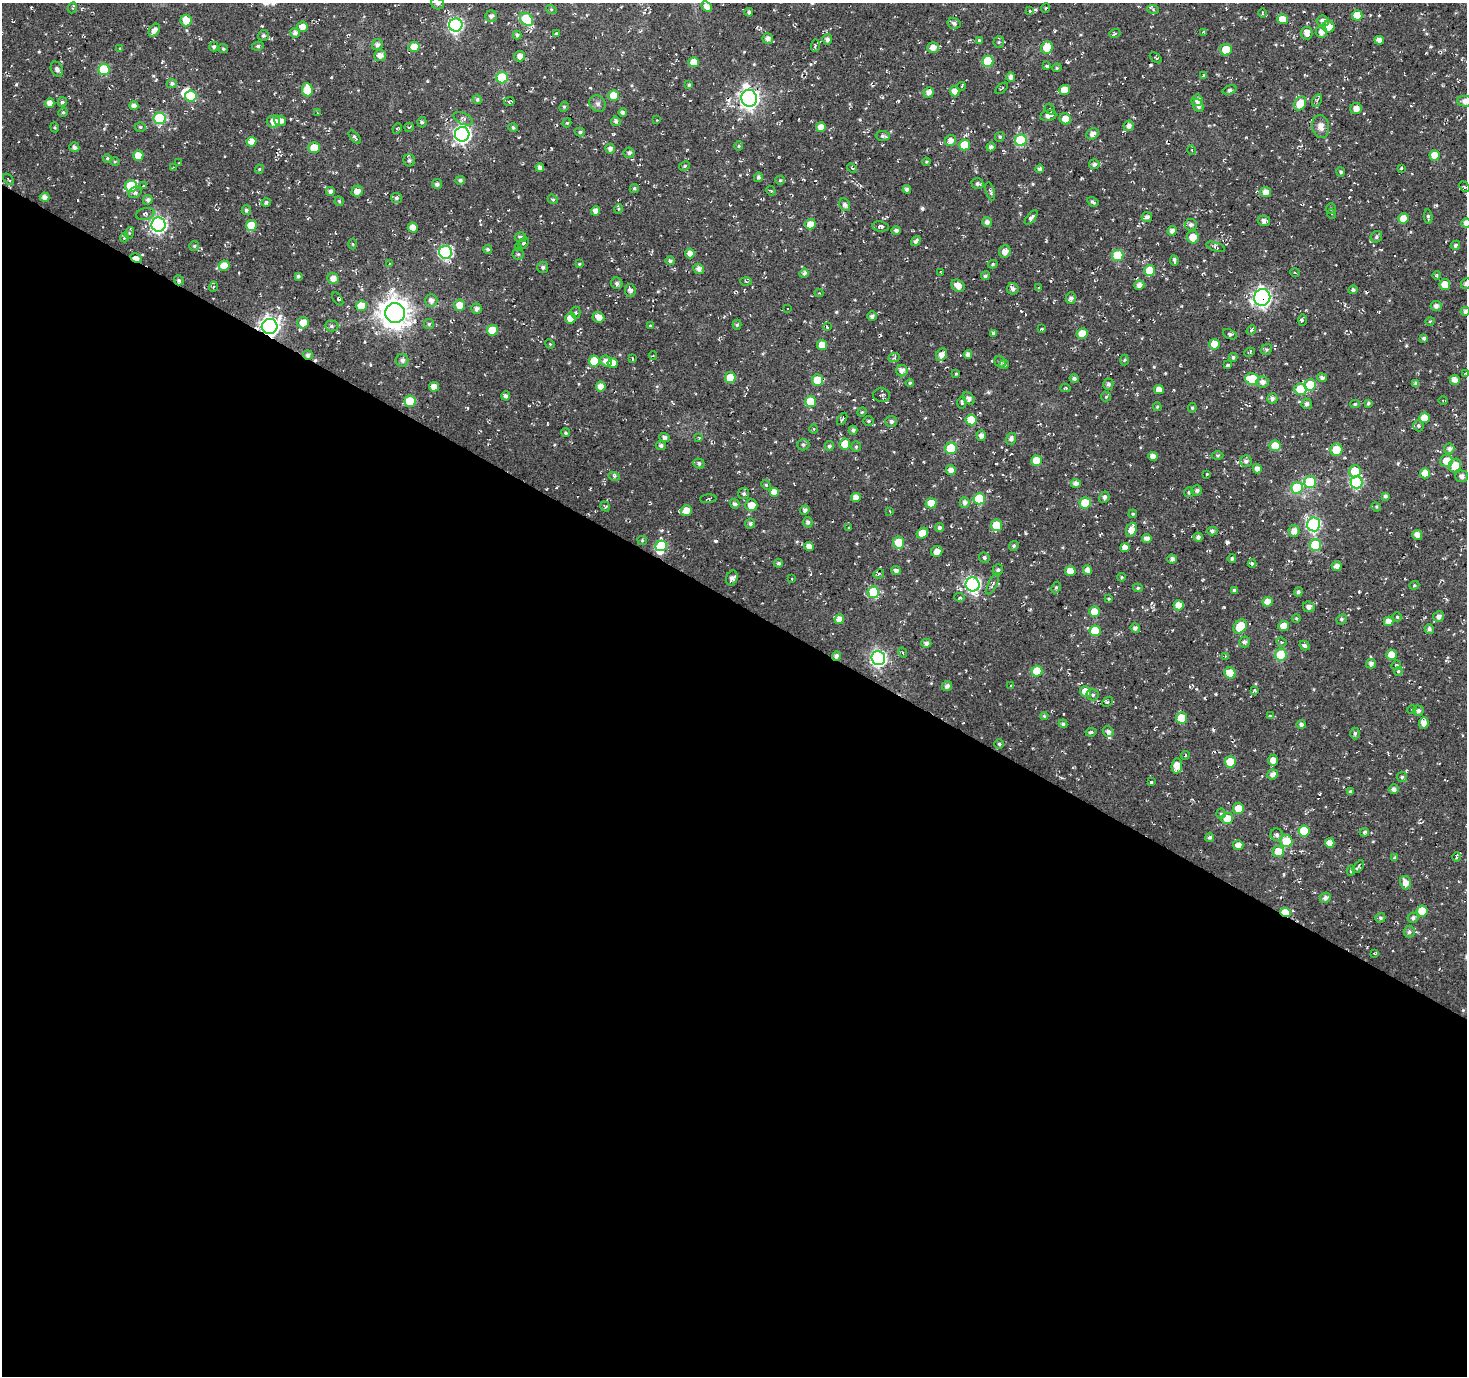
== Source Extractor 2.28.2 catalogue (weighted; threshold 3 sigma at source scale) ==
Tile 14 of 4 x 4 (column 2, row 4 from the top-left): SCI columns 1469-2933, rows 255-1628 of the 5863 x 5936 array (HDU 1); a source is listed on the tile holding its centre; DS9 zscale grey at full resolution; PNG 1469 x 1378 px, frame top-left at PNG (2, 3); each listed source drawn as its Kron ellipse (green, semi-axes under 4 px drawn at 4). Shown black and unused: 56% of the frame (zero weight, under 2 of 3 exposures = <1% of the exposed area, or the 3 px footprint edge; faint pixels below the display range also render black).
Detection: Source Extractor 2.28.2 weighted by HDU 2 'WHT'; one run over the whole footprint, this tile lists its part. Background -0.00386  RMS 0.0082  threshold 0.037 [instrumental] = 3 sigma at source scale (4.5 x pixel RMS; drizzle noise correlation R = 1.50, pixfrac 1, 0.0396/0.0396 arcsec/px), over >= 5 px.
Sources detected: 591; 2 inside a brighter object's white glare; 18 cosmic-ray / hot-pixel residue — neither listed nor drawn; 2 inside a brighter listed object's ellipse — not listed separately; of the other 569, all 500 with FLUX_AUTO >= 0.757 (the completeness limit of this list) listed and drawn (69 fainter detections not listed), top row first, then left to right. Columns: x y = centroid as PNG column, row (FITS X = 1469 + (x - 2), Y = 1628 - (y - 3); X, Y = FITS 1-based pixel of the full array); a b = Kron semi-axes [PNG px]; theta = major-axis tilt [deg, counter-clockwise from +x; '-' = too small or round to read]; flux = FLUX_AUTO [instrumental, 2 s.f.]
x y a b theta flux
437 3 7 6 - 2.6
706 6 6 4 -44 4.6
72 8 6 3 66 1.2
1045 8 5 3 - 0.78
551 9 5 3 - 0.8
1153 9 6 4 -20 1.2
1030 11 3 3 - 0.97
749 12 4 3 - 1.8
1262 13 4 3 - 0.93
1357 15 5 5 - 15
491 16 6 5 - 3
527 19 7 5 -43 59
1282 19 5 5 - 9.2
186 20 6 5 - 12
1323 21 6 5 - 3.8
954 23 6 5 - 2.7
456 25 7 6 - 150
302 27 5 5 - 7
1329 27 6 6 - 9.3
154 30 7 5 57 4.4
1321 32 6 5 - 5
295 33 5 4 - 3.4
1115 33 5 3 - 0.88
1204 33 4 2 - 0.97
1307 33 6 6 - 4.5
556 34 4 3 - 1
517 35 4 4 - 1.8
263 36 6 5 - 1.8
768 39 5 5 - 3.8
827 39 5 5 - 2.8
979 40 3 3 - 1.2
1379 40 5 4 - 5.3
999 42 6 5 - 1.4
377 45 5 5 - 3.2
815 45 6 3 88 1.3
258 46 5 4 - 1.4
214 47 5 4 - 1.8
414 47 5 5 - 12
933 48 5 5 - 6.4
1047 48 6 5 - 21
120 49 4 4 - 1.1
223 49 4 4 - 1.2
1226 50 6 5 - 18
380 56 6 5 - 5
520 56 5 5 - 4.8
1156 58 7 3 -42 0.93
988 61 5 5 - 33
693 62 5 5 - 9.4
1047 66 4 3 - 1.3
1057 68 5 4 - 1.1
57 69 8 5 -62 2.7
104 69 5 5 - 36
1204 75 4 4 - 1.2
1011 77 4 4 - 3.3
502 78 6 6 - 50
172 84 5 4 - 2.1
689 85 4 4 - 1.3
962 86 4 3 - 0.76
1002 88 7 2 39 0.84
307 90 7 5 -85 20
1064 90 5 5 - 12
1230 90 7 4 18 1.8
955 91 5 5 - 5.7
929 92 5 5 - 4.5
614 95 5 5 - 15
191 96 5 5 - 29
749 98 9 7 -80 400
477 99 5 4 - 1.7
1197 100 6 5 - 3.9
1317 100 7 4 63 1.3
509 101 5 2 - 1.3
1465 101 8 5 -2 5.4
62 102 5 4 - 1.7
50 103 5 4 - 5.2
598 104 8 7 - 2.7
1300 104 7 5 58 17
134 106 4 4 - 4
1198 106 7 5 -65 3.5
564 107 5 4 - 1.2
1050 109 6 4 -50 1.2
1356 109 6 5 - 4.6
63 112 5 4 - 1.1
623 112 4 4 - 2.5
318 113 3 3 - 0.96
1048 116 8 5 10 4.8
160 118 6 6 - 62
463 119 10 5 -25 2.3
1065 119 6 5 - 8.7
656 120 3 2 - 0.84
273 121 7 6 - 6.2
280 121 6 5 - 4.8
616 121 5 4 - 2.3
422 122 5 4 - 1.5
567 123 4 4 - 0.86
1129 126 5 5 - 3.9
1321 126 11 8 -79 5.4
55 127 5 2 - 0.78
140 127 5 4 - 1.3
409 127 5 2 - 0.81
513 127 4 4 - 1.9
821 127 5 4 - 7
397 128 5 4 - 1.1
580 132 5 4 - 1.5
462 134 7 7 - 250
1092 134 6 5 - 4.3
883 136 7 5 -3 2.1
355 137 8 3 -49 1.6
1000 137 5 4 - 1.1
1021 140 6 6 - 62
951 141 6 5 - 5.4
251 142 5 4 - 9.7
964 145 5 5 - 17
739 146 5 4 - 0.94
74 147 5 5 - 2.8
991 147 4 4 - 2.4
314 148 6 5 - 14
610 149 5 5 - 3.1
1192 150 5 4 - 1.2
629 153 5 5 - 2
1435 155 5 5 - 12
138 156 5 5 - 11
107 158 4 4 - 1.1
409 160 6 6 - 2
115 161 5 3 - 0.9
926 162 4 3 - 0.87
179 163 3 2 - 0.83
1094 164 5 5 - 2.5
685 166 6 4 28 1.2
173 167 3 2 - 0.88
540 167 4 4 - 2.9
852 168 5 3 - 1.1
1401 168 3 2 - 1
259 169 4 4 - 0.98
1040 169 4 4 - 3
1341 172 4 4 - 1.5
758 177 5 4 - 2.2
8 179 7 2 -47 0.93
460 180 5 4 - 1.9
780 180 5 4 - 1.1
437 184 5 5 - 2.2
977 184 6 5 - 2.2
131 186 6 6 - 43
143 186 3 3 - 1.1
1464 187 6 3 -48 1
634 188 5 4 - 1.4
907 189 4 4 - 2.7
330 191 4 4 - 3.1
357 191 6 5 - 4.6
771 191 5 4 - 1.1
990 191 9 4 -75 1.9
1266 192 5 5 - 6
135 193 7 5 30 2.4
45 197 5 4 - 3.9
396 198 5 5 - 1.8
553 199 5 4 - 1.3
148 200 5 4 - 2.6
339 201 5 4 - 1.2
1093 202 6 4 -31 1.8
266 203 4 4 - 1.8
845 205 6 5 - 2.4
618 209 5 3 - 0.9
1331 209 5 5 - 1.2
246 210 5 4 - 2.1
596 211 4 4 - 4.9
145 214 9 5 15 2.2
1332 214 5 3 - 0.81
1147 217 5 5 - 2.9
1428 217 7 3 -84 1.5
1031 218 8 4 50 2.3
1403 218 5 5 - 11
1264 221 6 5 - 3.9
987 222 5 5 - 3
1466 223 5 4 - 4.7
810 224 5 5 - 8.3
158 225 7 7 - 220
251 225 5 5 - 19
1191 225 6 5 - 2.9
881 226 8 5 -8 2
413 227 5 5 - 7.8
896 230 4 4 - 2.3
1172 231 5 4 - 3.4
129 233 6 4 72 1.1
520 237 6 5 - 1.9
1193 237 6 6 - 11
1376 237 6 5 - 1.7
124 238 5 3 - 0.85
916 241 5 4 - 2.3
523 243 6 4 60 1.8
352 244 5 3 - 0.86
1455 245 5 4 - 1.8
194 246 5 5 - 1.2
519 247 4 3 - 0.92
1216 247 10 3 -19 1.5
488 249 4 4 - 1.6
445 252 6 6 - 110
1005 252 6 5 - 5.6
690 253 5 5 - 4.5
518 254 5 5 - 1.4
1118 255 5 5 - 30
136 258 6 4 -31 6.1
1174 260 5 3 - 3.1
670 261 5 4 - 1.7
389 264 3 3 - 0.87
579 264 3 3 - 0.83
993 264 5 4 - 1.1
224 266 5 5 - 14
543 267 5 5 - 1.9
699 269 5 5 - 3.7
1150 270 5 5 - 18
941 272 3 2 - 0.88
804 273 4 4 - 3.8
1295 273 5 3 - 0.79
1437 275 4 4 - 1.3
298 276 4 4 - 1.5
985 276 4 4 - 1.6
333 279 6 5 - 5.1
179 280 5 4 - 1.7
746 281 5 4 - 1
617 283 6 5 - 2.5
1466 284 5 5 - 3.4
1139 285 5 4 - 4.1
1445 285 5 5 - 9.7
958 286 7 5 -35 5.9
213 287 5 3 - 0.83
1039 287 4 3 - 0.95
1013 289 6 5 - 2.8
1353 290 4 4 - 2.3
630 291 6 5 - 2.3
819 293 4 4 - 0.83
1262 297 8 8 - 270
1071 298 6 5 - 2.8
338 299 7 3 -55 1.3
431 300 6 6 - 4.2
459 305 6 5 - 8.5
361 306 5 5 - 14
1436 306 5 5 - 2.5
477 309 5 5 - 2.6
787 309 3 3 - 1.3
1465 311 4 4 - 2.3
395 313 10 10 - 1100
576 313 6 5 - 1.4
872 316 4 4 - 2.5
598 317 6 5 - 6.9
571 318 5 5 - 7.6
1302 320 6 3 89 1.4
1430 321 4 3 - 0.83
303 323 6 5 - 8.6
429 324 5 5 - 1.4
737 325 5 4 - 1.3
270 326 8 7 - 370
331 326 7 5 -1 2
650 326 4 4 - 0.86
827 327 3 2 - 1.2
1041 329 4 3 - 0.83
492 330 5 5 - 17
1251 330 5 4 - 1.4
993 333 4 3 - 1.4
1082 334 5 5 - 12
1230 334 7 4 -23 1.8
1424 338 4 4 - 1.8
550 344 5 4 - 0.76
1214 344 5 5 - 8.8
822 345 5 5 - 12
1266 350 6 5 - 1.7
1249 352 5 3 - 0.97
968 354 4 4 - 2.5
308 355 5 4 - 2.7
941 355 7 5 57 5.3
653 356 4 3 - 0.78
1233 357 4 4 - 1.4
632 358 4 3 - 1
894 358 6 3 20 1.2
402 360 6 6 - 2.9
1124 360 5 3 - 0.96
594 361 5 5 - 22
606 361 6 5 - 5.3
1000 362 6 5 - 1.6
613 363 5 5 - 7.7
1004 365 5 4 - 2.3
1228 365 4 3 - 2.7
902 371 6 5 - 4.9
1466 373 3 2 - 1
956 374 3 2 - 0.76
1322 377 5 4 - 2.2
730 378 5 5 - 18
1074 379 4 4 - 2.2
1252 379 7 5 -14 31
818 380 5 5 - 17
1455 380 5 4 - 4.8
1263 382 6 5 - 3.4
910 383 4 4 - 1.1
1108 384 6 5 - 2.3
1416 384 4 4 - 2.9
1310 385 6 5 - 25
601 386 5 5 - 5.7
434 387 5 5 - 8
1065 388 5 4 - 1
1159 389 5 4 - 6.1
1300 389 6 6 - 18
882 395 8 7 - 2
506 396 4 4 - 2.5
1106 397 5 4 - 1
969 398 7 5 -48 3.5
1272 399 5 5 - 2.2
1443 400 5 3 - 0.8
410 401 6 5 - 24
811 402 5 5 - 22
962 403 6 4 -89 1.3
1368 403 4 3 - 1.4
1307 404 5 5 - 2.6
1355 404 5 4 - 1.1
1157 407 4 3 - 1
1192 408 5 4 - 1.2
862 412 4 4 - 0.95
1424 418 5 5 - 10
842 419 7 3 57 0.97
971 420 5 5 - 17
869 421 5 4 - 1.2
891 421 6 5 - 2.2
1418 426 6 5 - 1.3
813 429 5 3 - 0.86
853 430 4 4 - 2.4
566 433 4 4 - 1.3
981 436 5 4 - 3.7
664 437 5 4 - 2.3
699 437 4 3 - 0.83
1011 439 6 5 - 2.7
845 444 5 5 - 12
803 445 6 5 - 1.9
661 446 5 4 - 1.6
829 446 5 4 - 1.8
1275 446 5 5 - 14
856 447 5 4 - 1.4
951 448 6 5 - 37
1449 449 5 5 - 2.7
1336 450 6 6 - 16
1217 455 6 3 0 1.2
1153 456 4 4 - 5.5
1036 461 5 5 - 17
1246 461 6 6 - 2.5
1446 461 6 6 - 9.7
699 463 5 5 - 2.1
1455 466 7 6 - 10
1257 469 4 4 - 4.4
951 470 5 4 - 4.5
1355 471 6 6 - 21
1425 473 5 5 - 8.7
1206 475 3 2 - 0.78
614 476 6 3 -16 1.3
1462 476 6 5 - 3.6
1310 482 6 6 - 48
1356 482 6 6 - 76
1076 483 5 4 - 3.5
766 485 5 4 - 1
1297 488 6 6 - 30
1197 490 5 5 - 2
774 492 5 5 - 7.3
1189 492 5 5 - 1.4
744 494 5 5 - 1.7
1385 496 4 4 - 1.9
856 497 5 4 - 5.7
1104 497 6 5 - 2
708 499 8 3 5 1.2
979 499 5 5 - 38
965 502 5 5 - 3.3
931 503 5 5 - 11
1085 503 5 5 - 21
735 504 5 4 - 1.9
751 505 6 6 - 9
605 506 5 3 - 0.97
1376 507 5 4 - 0.97
686 510 5 5 - 9.9
805 510 5 4 - 2.7
890 511 3 3 - 0.77
1133 514 4 4 - 1.3
808 522 5 4 - 2.3
750 524 5 5 - 1.9
1314 524 7 6 - 120
996 525 6 5 - 21
848 528 3 2 - 0.81
939 528 4 4 - 2.3
1131 530 7 5 70 9.7
1212 531 5 4 - 2
1294 531 6 5 - 5.8
922 533 6 5 - 8.9
1417 535 5 5 - 4.9
1198 537 4 4 - 2.7
1147 539 4 4 - 4.5
642 540 5 4 - 1.1
899 542 6 5 - 18
1315 545 6 5 - 38
661 546 6 5 - 34
809 546 5 4 - 5.4
1014 546 5 4 - 1.3
1125 548 4 4 - 5.6
937 552 5 5 - 5.1
984 557 5 5 - 1.5
1232 558 4 3 - 1.5
1172 559 4 4 - 2.6
779 563 4 4 - 1.8
1252 563 4 4 - 2
1337 566 5 5 - 3.5
998 570 5 5 - 2.4
1088 570 5 4 - 5.4
896 571 5 4 - 2.7
1070 571 5 5 - 9
879 574 5 4 - 1.2
1122 577 4 3 - 0.92
732 578 7 5 69 3.7
792 579 3 2 - 0.91
973 584 7 7 - 170
993 584 11 3 63 1.8
1414 585 5 4 - 1.1
1056 587 6 4 63 1.4
1138 588 5 4 - 1.1
1235 590 4 4 - 2.1
873 592 6 5 - 36
1298 592 4 4 - 1.8
960 597 5 4 - 1.3
1109 599 4 3 - 0.93
1268 602 5 5 - 7.6
1179 605 5 5 - 7.4
1309 607 6 5 - 2.9
1095 612 5 5 - 13
1439 616 5 5 - 3.5
1397 617 5 4 - 0.95
1296 618 4 4 - 0.87
839 619 5 4 - 6.6
1342 619 5 4 - 1.4
1388 621 5 5 - 6
1240 626 8 6 50 21
1284 626 5 5 - 8.2
1135 628 5 4 - 2.8
1429 629 5 4 - 2.2
1095 631 5 5 - 20
1244 642 5 5 - 2.4
1281 642 5 4 - 1.1
926 643 5 4 - 2.7
1305 645 5 4 - 2
903 653 5 3 - 1.1
1281 655 6 6 - 37
1391 655 5 5 - 8.6
836 656 5 4 - 2.8
1225 656 3 3 - 0.76
878 658 7 7 - 180
1371 664 5 4 - 2.8
1396 665 5 3 - 0.84
1037 671 5 5 - 21
1398 671 4 4 - 1.1
1230 673 5 5 - 13
947 686 5 5 - 2.8
1011 686 4 3 - 0.83
1085 691 5 5 - 9.6
1255 691 4 3 - 1.4
1093 695 6 5 - 1.8
1107 702 6 3 44 1.2
1412 709 4 3 - 0.78
1418 711 5 5 - 2.5
1044 716 4 4 - 1.1
1270 716 3 3 - 1.4
1181 718 6 5 - 18
1424 723 6 5 - 5
1063 724 4 4 - 2.1
1301 724 4 4 - 2.8
1091 732 5 3 - 1.3
1108 732 6 5 - 2.8
1355 733 6 4 -90 2
999 744 5 4 - 1.5
1185 755 4 3 - 0.87
1273 760 5 4 - 7.3
1230 762 5 5 - 16
1177 766 7 5 85 11
1272 774 5 5 - 3.6
1402 777 5 5 - 1.4
1151 782 4 3 - 5.2
1394 789 5 5 - 3.4
1350 792 4 3 - 1.7
1238 808 5 5 - 8.6
1221 813 5 4 - 1.1
1227 818 6 5 - 14
1304 831 5 5 - 27
1364 832 5 4 - 2
1277 835 6 6 - 2.6
1210 837 4 4 - 2.3
1286 841 6 6 - 21
1330 843 5 4 - 6.3
1238 845 5 5 - 5.8
1278 852 5 5 - 14
1456 857 4 3 - 0.9
1395 858 4 4 - 1.8
1358 867 7 4 52 2.1
1351 870 5 4 - 1.2
1405 883 7 5 -77 6.3
1325 898 6 5 - 3.5
1422 911 5 5 - 16
1286 913 5 4 - 32
1380 918 5 4 - 1.8
1413 918 5 5 - 2.4
1409 932 6 5 - 2
1374 953 4 3 - 0.83
Overlapping masked pixels (flux is a lower limit): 9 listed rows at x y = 749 98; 136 258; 179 280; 1262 297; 270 326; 308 355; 1240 626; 836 656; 1286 913
Isophote crosses this tile's border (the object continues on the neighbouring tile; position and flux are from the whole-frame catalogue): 6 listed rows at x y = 437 3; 1465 101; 1466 223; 1466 284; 1465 311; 1466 373